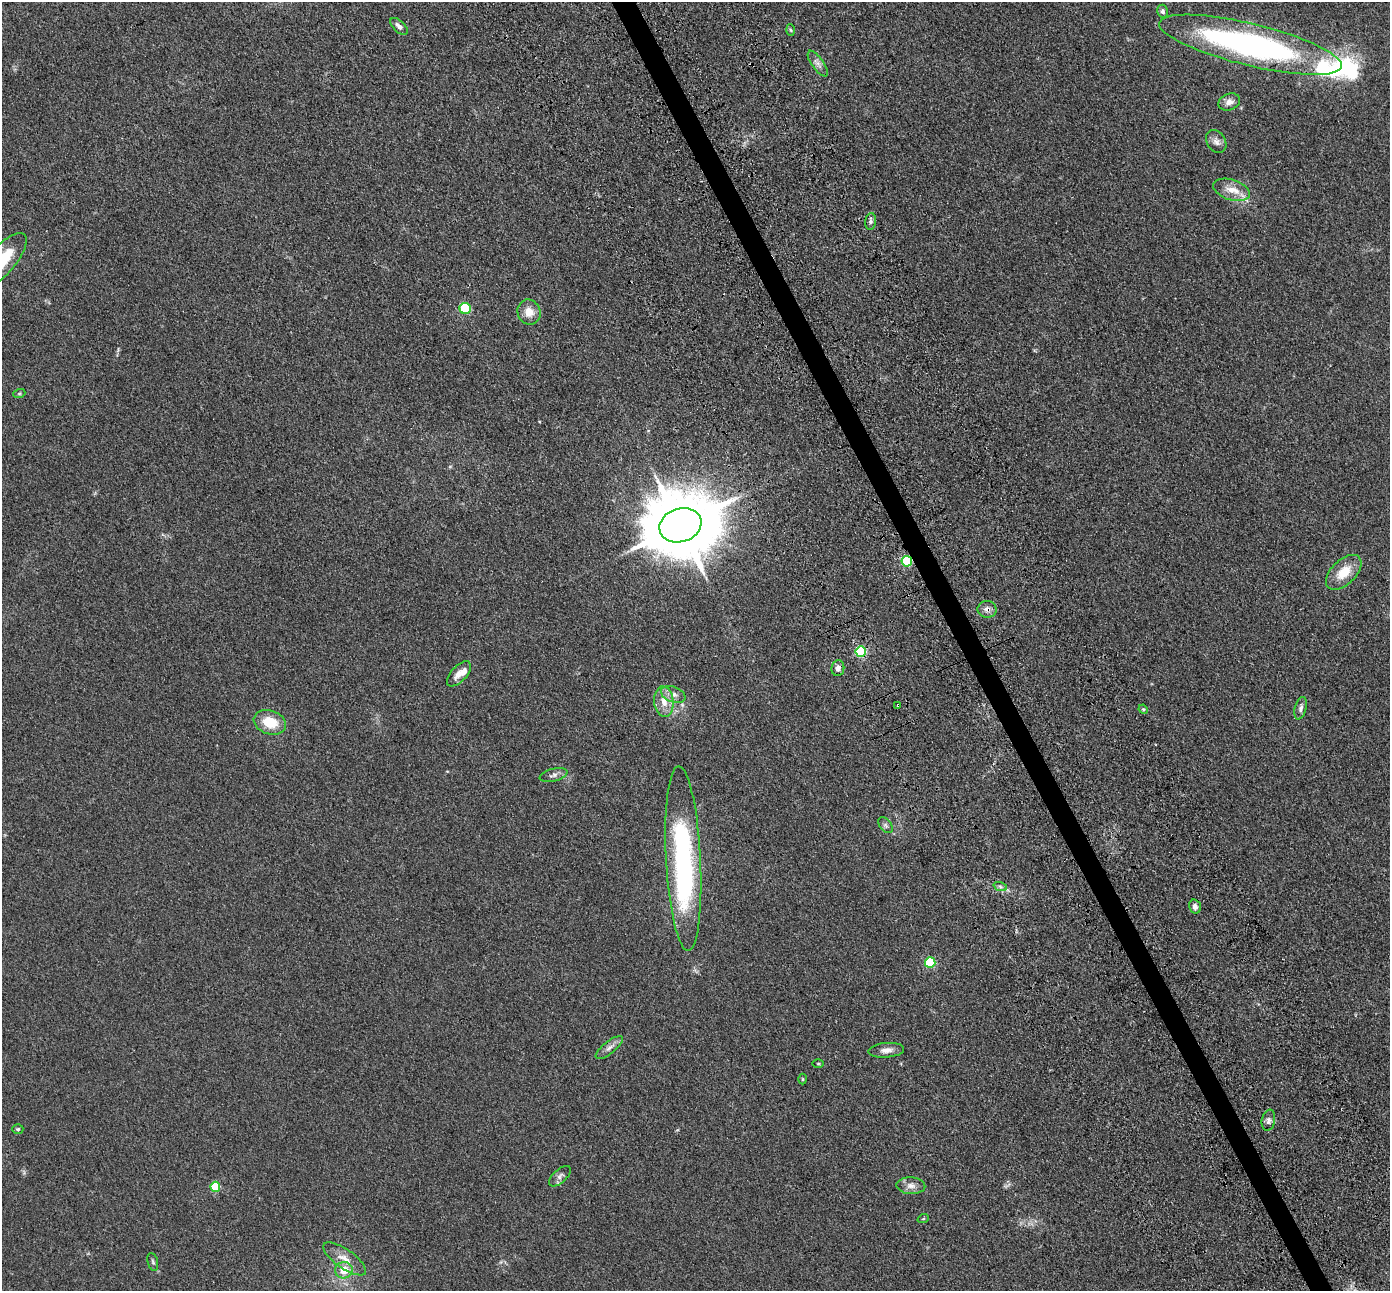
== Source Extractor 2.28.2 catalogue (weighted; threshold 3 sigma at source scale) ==
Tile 6 of 4 x 4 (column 2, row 2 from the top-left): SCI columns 1588-2975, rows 3053-4341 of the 5945 x 5933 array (HDU 1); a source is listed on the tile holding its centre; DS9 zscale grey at full resolution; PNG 1392 x 1293 px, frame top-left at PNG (2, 2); each listed source drawn as its Kron ellipse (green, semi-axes under 4 px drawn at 4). Shown black and unused: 2% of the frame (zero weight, under 3 of 4 exposures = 11% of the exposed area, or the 3 px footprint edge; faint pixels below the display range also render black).
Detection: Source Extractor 2.28.2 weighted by HDU 2 'WHT'; one run over the whole footprint, this tile lists its part. Background 0.106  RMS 0.0067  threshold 0.03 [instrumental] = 3 sigma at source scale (4.5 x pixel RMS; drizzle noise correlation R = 1.50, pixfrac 1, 0.05/0.05 arcsec/px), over >= 5 px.
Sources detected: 51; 3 inside a brighter object's white glare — neither listed nor drawn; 3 inside a brighter listed object's ellipse — not listed separately; the other 45 listed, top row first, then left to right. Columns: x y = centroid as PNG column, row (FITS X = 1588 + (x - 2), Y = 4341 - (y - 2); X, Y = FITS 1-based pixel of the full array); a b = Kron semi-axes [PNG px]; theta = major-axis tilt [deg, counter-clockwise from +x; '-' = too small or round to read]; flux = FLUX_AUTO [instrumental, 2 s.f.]
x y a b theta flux
1163 11 6 5 - 1.6
399 26 11 5 -43 2.7
791 30 5 3 - 0.81
1251 45 94 21 -14 210
818 64 15 6 -54 3
1229 102 11 8 20 4
1216 142 12 9 -57 3.4
1231 190 19 10 -18 8
871 221 8 5 84 1.7
2 260 34 13 49 24
465 308 6 5 - 28
529 312 13 11 -68 7.2
19 394 6 4 19 0.82
680 525 21 16 17 6700
907 561 5 5 - 51
1344 572 22 12 44 13
987 609 9 8 - 3.2
861 651 5 5 - 62
838 668 8 6 82 3.3
459 674 15 8 48 5.2
673 694 13 7 -20 4
664 702 15 9 -84 7.6
898 705 3 3 - 2.2
1301 708 11 5 75 2.3
1143 709 5 4 - 0.7
270 722 16 11 -18 15
554 775 14 6 15 2.6
885 825 9 5 -49 1.8
683 858 92 17 -87 130
1000 886 7 4 -20 1.4
1195 906 7 5 -74 2.7
930 963 5 5 - 49
609 1048 16 6 39 3.3
886 1050 18 7 4 4.3
818 1063 6 4 0 0.69
803 1079 5 3 - 0.65
1268 1120 11 6 79 2.4
18 1129 5 4 - 0.86
560 1176 13 6 42 2.5
911 1186 14 8 -4 4.2
215 1187 5 5 - 30
923 1219 6 3 19 0.67
345 1259 25 9 -35 8.1
153 1262 9 5 -75 1.3
344 1270 9 8 - 11
Overlapping masked pixels (flux is a lower limit): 4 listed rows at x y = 907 561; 987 609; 861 651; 898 705
Isophote crosses this tile's border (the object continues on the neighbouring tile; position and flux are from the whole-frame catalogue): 2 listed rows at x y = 1251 45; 2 260